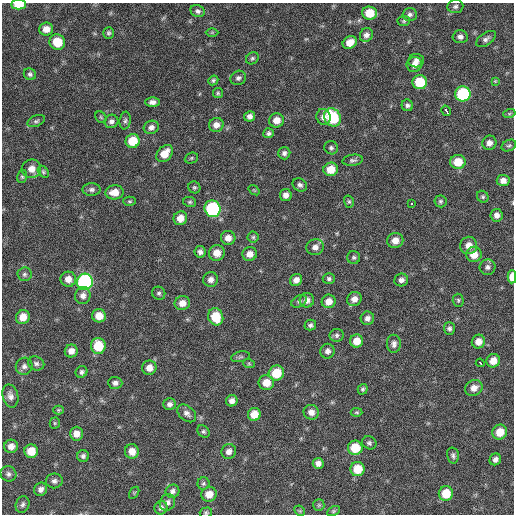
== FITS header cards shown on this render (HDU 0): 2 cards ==
NAXIS1  =                  512 / Axis length
NAXIS2  =                  512 / Axis length

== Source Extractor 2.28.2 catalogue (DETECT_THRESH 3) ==
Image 512 x 512 px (HDU 0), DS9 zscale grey, 1 PNG px = 1 image px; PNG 516 x 516 px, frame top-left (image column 1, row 512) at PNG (2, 3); each listed source drawn as its Kron ellipse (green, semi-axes under 4 px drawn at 4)
Background 205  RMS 15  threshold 43.9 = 3 sigma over >= 5 px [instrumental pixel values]
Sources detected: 159; all 159 listed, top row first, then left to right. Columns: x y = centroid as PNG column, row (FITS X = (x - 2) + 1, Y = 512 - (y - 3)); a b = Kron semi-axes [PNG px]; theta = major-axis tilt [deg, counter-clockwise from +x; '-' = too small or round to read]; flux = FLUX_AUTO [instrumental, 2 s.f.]
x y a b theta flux
19 5 7 5 -1 22000
455 6 8 6 6 2700
198 11 7 6 - 3100
370 13 7 6 - 22000
410 14 7 6 - 2900
404 21 6 5 - 1600
46 29 7 6 - 7700
212 32 6 4 0 1200
108 33 6 5 - 1900
366 35 7 6 - 4100
460 37 7 6 - 3900
486 39 11 6 34 3400
57 42 8 7 - 21000
350 43 7 6 - 10000
252 58 7 5 35 1900
416 61 8 6 -1 4600
414 64 8 7 - 5500
30 74 6 5 - 2400
238 78 8 7 - 3200
213 80 5 4 - 1800
495 81 4 4 - 860
420 82 7 7 - 30000
218 93 5 5 - 1500
463 94 7 7 - 89000
152 102 7 5 0 4000
407 105 6 5 - 2600
446 111 5 3 - 15000
509 114 6 4 19 1300
250 116 5 5 - 4100
101 117 6 5 - 1400
323 117 8 7 - 4400
332 117 9 8 - 55000
276 120 7 7 - 9100
36 121 9 5 24 2400
111 121 7 6 - 3500
125 121 9 5 81 2600
216 125 7 7 - 6100
151 127 8 6 21 3900
268 133 5 5 - 2300
133 141 7 7 - 23000
489 143 7 7 - 5400
509 145 8 5 25 1900
331 148 7 6 - 2400
284 153 6 6 - 3000
165 154 10 7 48 15000
191 158 7 5 23 1500
353 160 10 5 8 2700
458 162 7 7 - 16000
31 169 9 9 - 8400
331 169 7 7 - 16000
43 172 6 4 -51 1600
22 177 7 5 75 1600
503 181 6 5 - 5900
300 185 7 6 - 3200
194 187 6 5 - 1800
92 190 9 6 0 3100
254 190 6 3 -36 960
115 192 9 7 7 11000
286 195 6 6 - 5200
483 197 6 5 - 1700
130 201 6 4 -1 1400
440 201 6 6 - 2000
190 202 6 5 - 1700
349 202 6 5 - 1600
411 204 3 3 - 3600
213 209 8 8 - 110000
497 215 6 6 - 4600
180 218 7 6 - 9400
253 237 5 5 - 1800
228 238 7 7 - 7400
395 241 8 7 - 8900
469 245 9 8 - 8000
315 247 9 8 - 5200
200 252 5 5 - 3400
217 253 8 7 - 11000
250 254 7 6 - 7100
474 254 8 7 - 12000
354 257 6 6 - 2100
487 267 8 7 - 3400
24 274 7 7 - 2500
512 277 6 4 88 12000
68 279 7 7 - 7700
329 279 6 5 - 2100
211 280 7 7 - 4700
296 280 6 5 - 6100
401 280 7 6 - 4100
85 282 8 8 - 190000
159 293 7 6 - 2200
83 296 8 7 - 5300
354 299 7 7 - 6300
307 300 7 7 - 5000
458 300 6 5 - 1700
299 301 8 5 29 2300
329 301 7 6 - 8500
182 303 8 7 - 8100
99 316 7 6 - 13000
23 317 7 6 - 11000
216 317 9 7 -69 25000
367 318 7 6 - 4200
310 325 6 5 - 2500
449 328 6 5 - 2500
337 335 7 6 - 2500
357 341 6 6 - 12000
478 342 7 6 - 7300
394 344 9 7 -90 3800
98 346 8 7 - 27000
71 351 6 6 - 6300
327 351 7 7 - 4000
240 357 9 5 13 2100
493 361 7 6 - 10000
36 363 8 6 -23 2900
480 363 4 3 - 5100
249 364 6 4 -19 1200
24 366 8 8 - 4100
149 368 7 7 - 7500
81 372 6 5 - 2600
276 373 8 7 - 24000
115 383 7 6 - 3600
266 383 8 7 - 12000
474 388 9 7 31 7100
363 389 5 5 - 1800
10 396 12 7 -76 5200
232 401 6 5 - 4700
170 404 6 6 - 3400
58 410 5 4 - 1200
311 412 7 7 - 6000
357 412 6 4 -1 1300
187 413 11 7 -41 4200
254 414 6 6 - 12000
55 423 5 5 - 1500
203 432 7 5 -43 1900
500 432 8 7 - 15000
76 434 7 6 - 7200
369 443 7 6 - 2300
11 446 7 6 - 6000
355 448 7 7 - 25000
31 451 7 7 - 16000
132 451 7 7 - 8800
229 451 7 7 - 5000
453 455 8 5 -77 2500
83 456 6 6 - 2800
495 459 6 5 - 3800
318 463 5 5 - 4600
357 469 7 7 - 21000
8 474 8 7 - 3200
54 481 8 7 - 3800
203 483 6 6 - 2000
41 489 7 6 - 4400
172 491 7 6 - 3600
134 493 7 4 56 1200
209 494 8 7 - 9900
446 494 7 7 - 22000
167 502 8 7 - 4200
22 504 8 6 67 2800
319 505 6 5 - 1600
161 508 7 6 - 3100
300 511 6 4 -45 1300
333 511 7 4 27 1600
206 513 6 5 - 1600
At the frame edge (FLAGS 8, measured only in part): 4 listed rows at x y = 19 5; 497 215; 512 277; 206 513